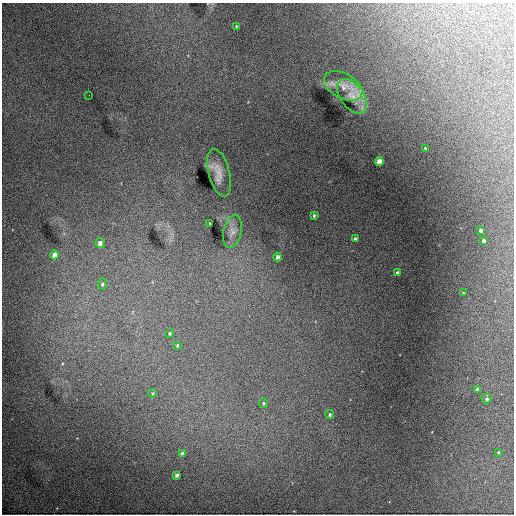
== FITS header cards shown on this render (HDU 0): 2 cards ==
NAXIS1  =                  512 / Axis length
NAXIS2  =                  512 / Axis length

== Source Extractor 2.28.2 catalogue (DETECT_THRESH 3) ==
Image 512 x 512 px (HDU 0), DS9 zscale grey, 1 PNG px = 1 image px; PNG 516 x 516 px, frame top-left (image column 1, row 512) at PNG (2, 3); each listed source drawn as its Kron ellipse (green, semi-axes under 4 px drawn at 4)
Background 9500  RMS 98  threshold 294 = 3 sigma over >= 5 px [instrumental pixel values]
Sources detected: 29; all 29 listed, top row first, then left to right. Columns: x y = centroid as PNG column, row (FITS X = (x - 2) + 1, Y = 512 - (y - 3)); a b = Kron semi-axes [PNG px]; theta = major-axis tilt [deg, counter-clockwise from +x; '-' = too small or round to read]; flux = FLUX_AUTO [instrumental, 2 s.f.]
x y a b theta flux
236 26 3 2 - 4400
343 86 21 12 -29 95000
89 95 3 2 - 5300
352 96 20 11 -54 90000
425 148 3 3 - 5300
379 162 4 4 - 84000
219 173 24 10 -75 82000
314 215 3 3 - 8600
209 223 2 2 - 4600
481 230 3 3 - 17000
232 232 16 9 78 50000
355 239 3 3 - 14000
484 241 4 4 - 22000
100 243 5 4 - 43000
55 255 4 4 - 67000
278 257 4 3 - 25000
397 273 4 3 - 20000
102 284 5 4 - 13000
463 293 3 2 - 5100
170 333 4 4 - 12000
177 345 4 3 - 7800
477 389 3 3 - 15000
153 393 4 3 - 6400
487 399 5 5 - 14000
263 403 5 4 - 11000
330 414 4 4 - 13000
498 452 2 2 - 4100
182 454 4 3 - 22000
177 475 4 3 - 18000